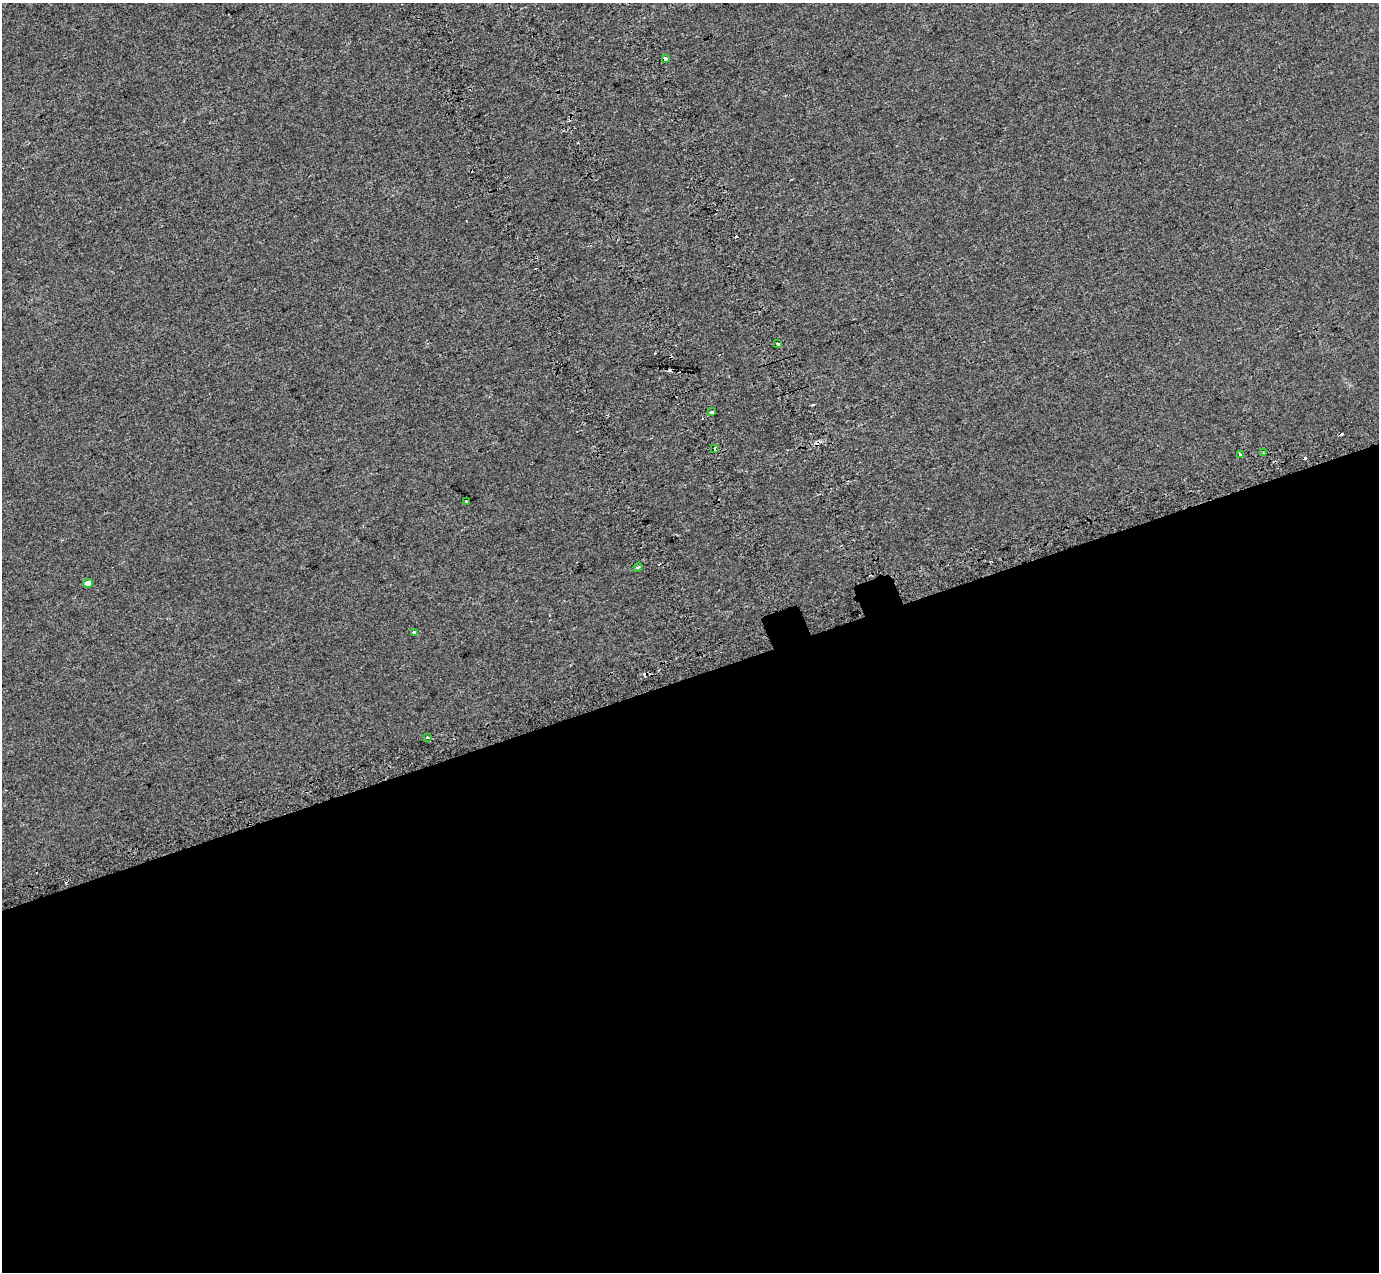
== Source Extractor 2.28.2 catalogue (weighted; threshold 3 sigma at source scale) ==
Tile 15 of 4 x 4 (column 3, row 4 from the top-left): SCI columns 2857-4233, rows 226-1495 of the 5712 x 5475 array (HDU 1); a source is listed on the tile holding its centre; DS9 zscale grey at full resolution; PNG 1381 x 1274 px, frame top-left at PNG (2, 3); each listed source drawn as its Kron ellipse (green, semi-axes under 4 px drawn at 4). Shown black and unused: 47% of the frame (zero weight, under 2 of 3 exposures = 6% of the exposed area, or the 3 px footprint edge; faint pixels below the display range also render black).
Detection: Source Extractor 2.28.2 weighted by HDU 2 'WHT'; one run over the whole footprint, this tile lists its part. Background 0.00395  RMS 0.007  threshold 0.0313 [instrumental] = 3 sigma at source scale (4.5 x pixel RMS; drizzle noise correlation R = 1.50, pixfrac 1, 0.0396/0.0396 arcsec/px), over >= 5 px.
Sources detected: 20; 9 cosmic-ray / hot-pixel residue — neither listed nor drawn; the other 11 listed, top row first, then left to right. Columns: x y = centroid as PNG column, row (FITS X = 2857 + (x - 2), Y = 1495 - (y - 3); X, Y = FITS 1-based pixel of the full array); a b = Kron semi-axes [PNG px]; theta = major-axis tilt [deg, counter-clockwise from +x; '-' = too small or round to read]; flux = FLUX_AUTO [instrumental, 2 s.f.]
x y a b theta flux
666 58 3 3 - 2.6
778 344 3 3 - 2.9
712 412 3 3 - 3.7
715 449 3 2 - 0.85
1263 453 3 2 - 0.69
1240 454 4 3 - 1.8
467 501 3 2 - 0.81
638 567 5 4 - 0.9
88 583 5 4 - 5.8
414 633 3 3 - 12
427 738 3 3 - 2.3